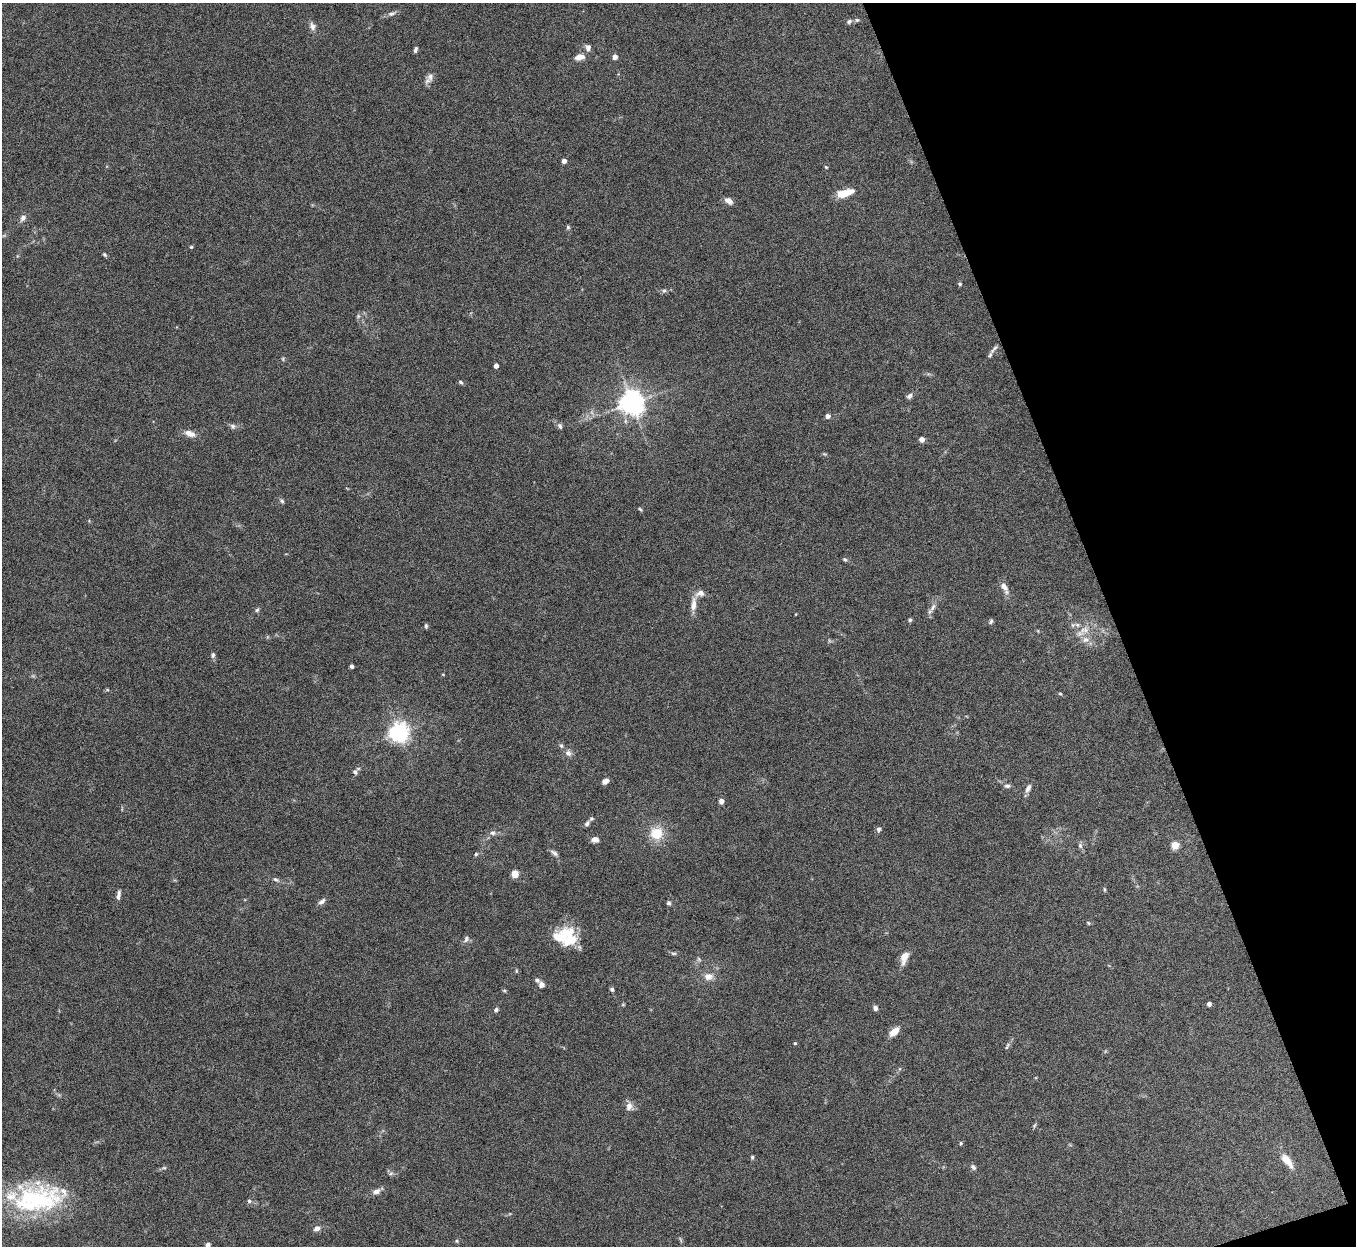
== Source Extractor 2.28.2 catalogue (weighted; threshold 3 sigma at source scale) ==
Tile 12 of 4 x 4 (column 4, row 3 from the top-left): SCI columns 4064-5417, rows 1397-2640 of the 5420 x 5405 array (HDU 1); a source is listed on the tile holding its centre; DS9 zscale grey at full resolution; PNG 1358 x 1248 px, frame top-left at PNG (2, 3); no overlay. Shown black and unused: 18% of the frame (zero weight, under 5 of 10 exposures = <1% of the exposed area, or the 3 px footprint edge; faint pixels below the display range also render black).
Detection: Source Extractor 2.28.2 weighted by HDU 2 'WHT'; one run over the whole footprint, this tile lists its part. Background 0.157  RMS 0.0059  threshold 0.024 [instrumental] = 3 sigma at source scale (4.09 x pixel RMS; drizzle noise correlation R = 1.36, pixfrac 0.8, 0.05/0.05 arcsec/px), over >= 5 px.
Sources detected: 105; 4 inside a brighter listed object's ellipse — not listed separately; the other 101 listed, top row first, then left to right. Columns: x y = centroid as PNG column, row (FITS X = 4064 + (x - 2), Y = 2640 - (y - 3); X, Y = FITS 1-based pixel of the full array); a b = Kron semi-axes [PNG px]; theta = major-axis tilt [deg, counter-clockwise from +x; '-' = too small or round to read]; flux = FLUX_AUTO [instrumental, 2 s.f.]
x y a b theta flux
391 14 11 5 14 1.7
857 20 6 5 - 0.95
849 21 7 6 - 1.3
312 26 10 8 -72 2.4
588 48 9 6 88 2.1
415 50 7 4 72 1.3
579 57 8 5 12 6
615 57 5 5 - 2.4
430 77 11 8 87 2.6
564 161 4 4 - 2.9
826 167 5 4 - 0.53
845 193 16 6 17 13
729 201 10 6 -33 2.9
23 218 9 7 54 2.1
568 227 6 5 - 0.79
191 247 5 4 - 0.56
105 254 6 4 -54 0.78
960 284 4 4 - 0.92
664 290 6 4 1 0.98
358 316 5 5 - 0.77
994 349 16 4 48 2
283 359 6 3 -73 0.63
496 366 4 4 - 2.5
461 382 6 4 -28 0.92
909 396 8 5 44 1.5
632 403 7 7 - 550
828 416 5 5 - 1.8
233 426 8 7 - 1.5
560 426 8 6 -62 1.3
190 433 15 8 -19 3.8
922 439 6 5 - 2.2
282 501 7 5 -35 1
640 509 6 4 -44 0.63
845 559 6 4 -21 0.82
1004 587 14 8 -55 3.2
693 604 21 7 84 4.4
933 607 13 6 61 2.7
257 610 5 5 - 0.93
910 620 5 4 - 0.98
991 622 7 4 53 0.98
426 626 6 4 -81 0.88
1084 630 13 8 14 4.7
1086 640 10 8 13 3.2
213 655 7 5 87 1.3
351 666 4 3 - 1.6
443 674 5 3 - 0.41
1060 694 5 3 - 0.52
399 732 6 6 - 300
561 746 6 5 - 1
568 753 9 8 - 2.2
355 772 7 6 - 1.4
605 781 6 5 - 3.2
1007 786 9 5 -6 1.4
1028 788 11 6 61 2.3
721 801 5 5 - 2.3
587 823 9 6 58 1.4
878 829 6 5 - 1.4
492 833 8 6 -2 1.6
657 833 15 14 - 11
595 839 7 6 - 3
1175 845 5 5 - 14
1080 846 8 5 -64 1.4
554 853 12 5 -39 1.6
476 854 5 5 - 0.72
515 874 5 5 - 16
276 879 9 5 -29 1.3
1104 889 6 3 -71 0.6
118 895 14 5 81 1.9
322 902 10 5 41 2
668 903 6 5 - 0.94
1088 923 6 4 -59 0.56
564 934 26 14 63 14
466 939 10 5 67 1.5
674 953 9 4 0 0.92
904 957 15 8 72 5.4
516 971 5 3 - 0.54
708 976 12 9 0 4
537 980 7 5 -41 1.3
541 985 6 6 - 2.6
612 989 5 4 - 1
504 990 6 4 -19 0.63
1209 1004 4 4 - 2.1
875 1008 6 6 - 1.4
496 1010 6 5 - 1.2
894 1031 11 7 42 5.7
795 1043 4 4 - 0.48
1007 1046 11 3 66 1.1
629 1106 12 8 75 3
1034 1126 7 4 59 0.76
961 1143 5 4 - 0.64
752 1157 5 4 - 0.72
1287 1161 22 8 -52 6.4
973 1167 9 6 -46 1.3
164 1168 6 4 0 0.73
391 1173 6 4 19 0.92
376 1191 9 6 24 2.6
37 1199 68 32 6 71
249 1201 6 5 - 1
317 1228 7 6 - 2.4
457 1241 5 5 - 0.68
208 1245 6 6 - 1.5
Isophote crosses this tile's border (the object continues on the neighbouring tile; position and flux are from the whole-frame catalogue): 1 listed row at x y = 208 1245